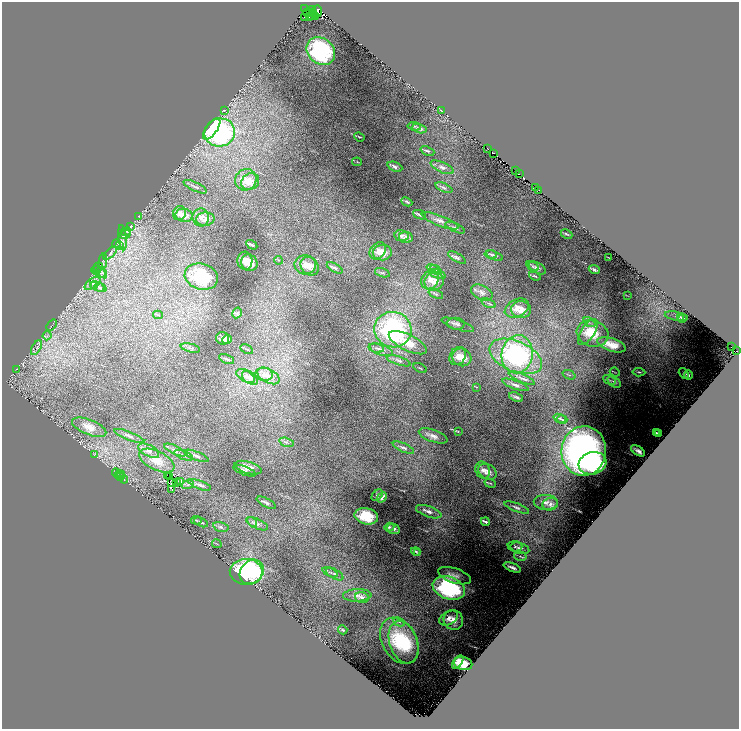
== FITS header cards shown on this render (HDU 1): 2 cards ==
NAXIS1  =                 1473
NAXIS2  =                 1454

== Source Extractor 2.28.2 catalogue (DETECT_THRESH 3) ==
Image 1473 x 1454 px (HDU 1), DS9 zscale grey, zoomed out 1/2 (1 PNG px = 2 x 2 image px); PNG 741 x 731 px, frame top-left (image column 1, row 1454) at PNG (2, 2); each listed source drawn as its Kron ellipse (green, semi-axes under 4 px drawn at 4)
Background 1.1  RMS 0.024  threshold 0.0713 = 3 sigma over >= 5 px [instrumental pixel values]
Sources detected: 245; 34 cannot appear on this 1/2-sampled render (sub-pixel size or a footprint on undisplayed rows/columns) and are neither listed nor drawn; the other 211 listed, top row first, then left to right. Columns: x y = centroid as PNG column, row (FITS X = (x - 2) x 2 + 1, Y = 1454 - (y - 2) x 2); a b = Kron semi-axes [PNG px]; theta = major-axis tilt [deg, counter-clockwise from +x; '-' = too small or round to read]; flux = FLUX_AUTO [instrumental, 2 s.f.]
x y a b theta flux
304 9 2 1 - 31
313 9 3 2 - 64
317 11 6 3 -88 610
308 13 2 1 - 0.65
313 13 3 1 - 6.2
311 15 2 1 - 18
316 16 2 1 - 10
305 17 2 1 - 16
309 17 2 1 - 13
321 51 15 12 -41 670
224 110 3 1 - 2.6
441 111 4 2 - 3.3
414 126 6 3 -6 5.8
420 128 7 4 -14 14
212 129 12 5 54 350
220 132 15 14 - 740
359 137 5 2 - 3.7
488 149 3 1 - 8
427 151 7 3 -23 7.1
494 153 2 1 - 1.3
357 162 5 2 - 3
395 167 8 4 -23 16
442 167 12 5 -24 20
515 171 2 1 - 8
519 174 2 1 - 9
246 180 11 10 - 47
250 182 9 8 - 40
195 187 13 2 -26 9
535 187 2 1 - 2.8
444 188 9 3 -22 11
539 190 2 1 - 2.7
407 202 6 2 -26 5.7
179 213 7 6 - 18
184 215 8 6 -9 32
420 215 7 3 -23 8.4
139 216 2 2 - 1.2
201 217 9 8 - 28
205 219 9 6 4 31
440 221 19 5 -21 34
131 226 3 2 - 2.2
455 228 11 3 -25 12
126 231 5 3 - 3.1
125 234 5 2 - 5.4
567 234 6 2 -25 6
401 236 7 5 -7 13
122 238 12 3 -84 10
406 238 7 5 -9 21
117 244 4 2 - 4.4
252 245 6 3 -31 7.8
120 246 4 2 - 4.6
378 251 9 7 48 28
110 253 8 4 44 11
382 253 9 8 - 42
491 254 6 3 -8 8.1
495 256 9 4 -21 13
608 257 3 1 - 1.6
457 258 10 4 -31 13
278 260 4 2 - 3.5
245 261 9 7 -84 39
103 262 8 3 81 6.4
249 263 8 8 - 51
305 265 10 9 - 40
310 266 10 8 -49 40
533 266 7 4 -30 9.1
98 267 5 2 - 4.1
335 268 9 4 -30 12
537 268 9 5 -30 13
433 269 7 3 -25 11
96 270 4 4 - 10
436 270 6 4 -36 11
594 270 6 3 -21 11
99 272 7 4 -36 13
102 273 6 4 -53 11
382 273 8 3 -17 5.9
438 274 8 2 -22 9.4
535 276 6 2 -21 5.5
201 277 17 13 -15 290
430 280 10 8 57 36
434 281 10 9 - 45
93 283 9 4 36 15
95 285 4 3 - 5.4
97 286 8 4 -24 12
100 288 6 3 -20 8.6
482 292 11 7 -25 26
436 294 8 3 -22 6.2
628 296 2 1 - 1.2
488 303 7 3 -22 7.2
517 308 13 8 26 38
521 310 10 8 -9 47
237 313 5 4 - 9.6
158 315 5 2 - 2.9
676 316 12 3 -10 10
680 317 3 2 - 3.5
682 318 3 2 - 8
589 322 6 3 -32 9.4
456 324 8 6 -7 13
51 325 6 2 50 3.9
458 325 17 5 -19 13
393 330 19 17 -19 830
588 332 15 6 57 54
593 333 16 13 -17 130
47 336 5 3 - 7.9
223 338 6 6 - 15
227 340 5 4 - 19
408 343 21 8 -26 67
612 345 15 6 -18 47
731 347 2 1 - 8.7
36 348 8 4 60 15
190 348 10 2 -13 8.6
376 348 8 4 -11 13
247 349 7 2 -27 4.1
381 350 12 5 -19 27
737 351 2 1 - 4.8
517 354 19 15 79 490
458 356 9 7 60 31
516 356 28 15 -23 610
462 357 10 8 -26 51
226 359 8 2 -24 7.2
398 361 13 3 -19 13
420 368 7 2 -29 3.2
16 369 2 2 - 1.8
615 372 5 1 - 2.2
639 372 6 3 -4 7.7
684 373 6 4 -57 7.6
264 374 9 6 -6 26
569 375 7 2 -20 3.5
688 375 5 4 - 9.7
245 376 10 5 -30 25
268 376 12 7 -28 37
250 378 9 5 -36 26
522 378 14 3 -25 18
609 380 7 3 -27 6.7
614 382 7 5 -36 12
515 385 14 3 -20 17
476 387 4 2 - 3
516 397 7 3 -23 11
560 418 6 3 -19 6.6
562 419 5 2 - 4.5
89 427 18 7 -22 41
458 431 3 2 - 2.2
656 433 2 1 - 3.5
659 434 4 2 - 3.9
129 436 16 3 -21 13
433 436 15 6 -20 27
287 442 8 3 -16 9.1
403 448 11 4 -23 16
175 450 12 4 -25 15
149 451 11 5 -28 22
584 451 25 22 85 1700
638 451 8 3 -33 15
94 455 2 2 - 1.7
184 455 10 2 -21 8.7
196 456 13 4 -21 18
157 461 19 9 -26 72
593 463 14 11 17 610
248 468 14 6 -16 34
483 470 8 7 - 24
244 471 12 2 -20 9.6
487 472 10 7 -31 31
116 473 4 2 - 4
120 475 5 2 - 3.8
167 476 2 1 - 2.7
170 476 2 1 - 1.9
121 477 3 2 - 1.9
124 479 4 3 - 4.3
180 481 4 3 - 37
171 482 2 1 - 1.4
176 483 2 1 - 1.1
490 483 6 3 -23 4.8
188 485 6 3 18 7.2
200 485 12 4 -20 15
171 490 2 1 - 2.5
377 495 6 4 44 9.4
382 497 6 4 50 19
546 502 12 7 -2 32
266 503 10 3 -27 12
550 504 8 6 14 23
517 508 13 4 -21 15
429 512 13 5 -19 27
366 516 12 8 -12 150
196 520 5 2 - 2.8
201 522 7 3 -25 6.8
252 522 5 3 - 6.5
485 522 4 2 - 8.6
257 524 12 5 -24 18
221 527 8 4 -14 11
389 527 5 4 - 7.6
394 529 6 5 - 14
217 544 5 2 - 2.5
515 546 7 5 -5 11
520 548 10 5 -17 22
416 551 4 3 - 6.6
418 552 2 2 - 3.2
520 556 6 3 -14 9.3
512 567 9 2 -22 18
246 572 16 13 -3 600
252 572 13 11 46 520
330 572 8 3 -23 10
335 574 10 4 -30 15
455 576 17 7 -18 34
449 588 17 11 -20 630
357 595 14 6 2 31
362 597 7 5 -15 22
449 618 10 6 29 27
453 620 10 9 - 48
399 622 6 3 -26 7.9
343 630 5 3 - 5.1
399 641 25 17 -60 260
404 642 22 14 -70 270
458 662 8 4 53 25
463 664 9 6 -13 130
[34 sub-pixel or undisplayed-footprint detections neither listed nor drawn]